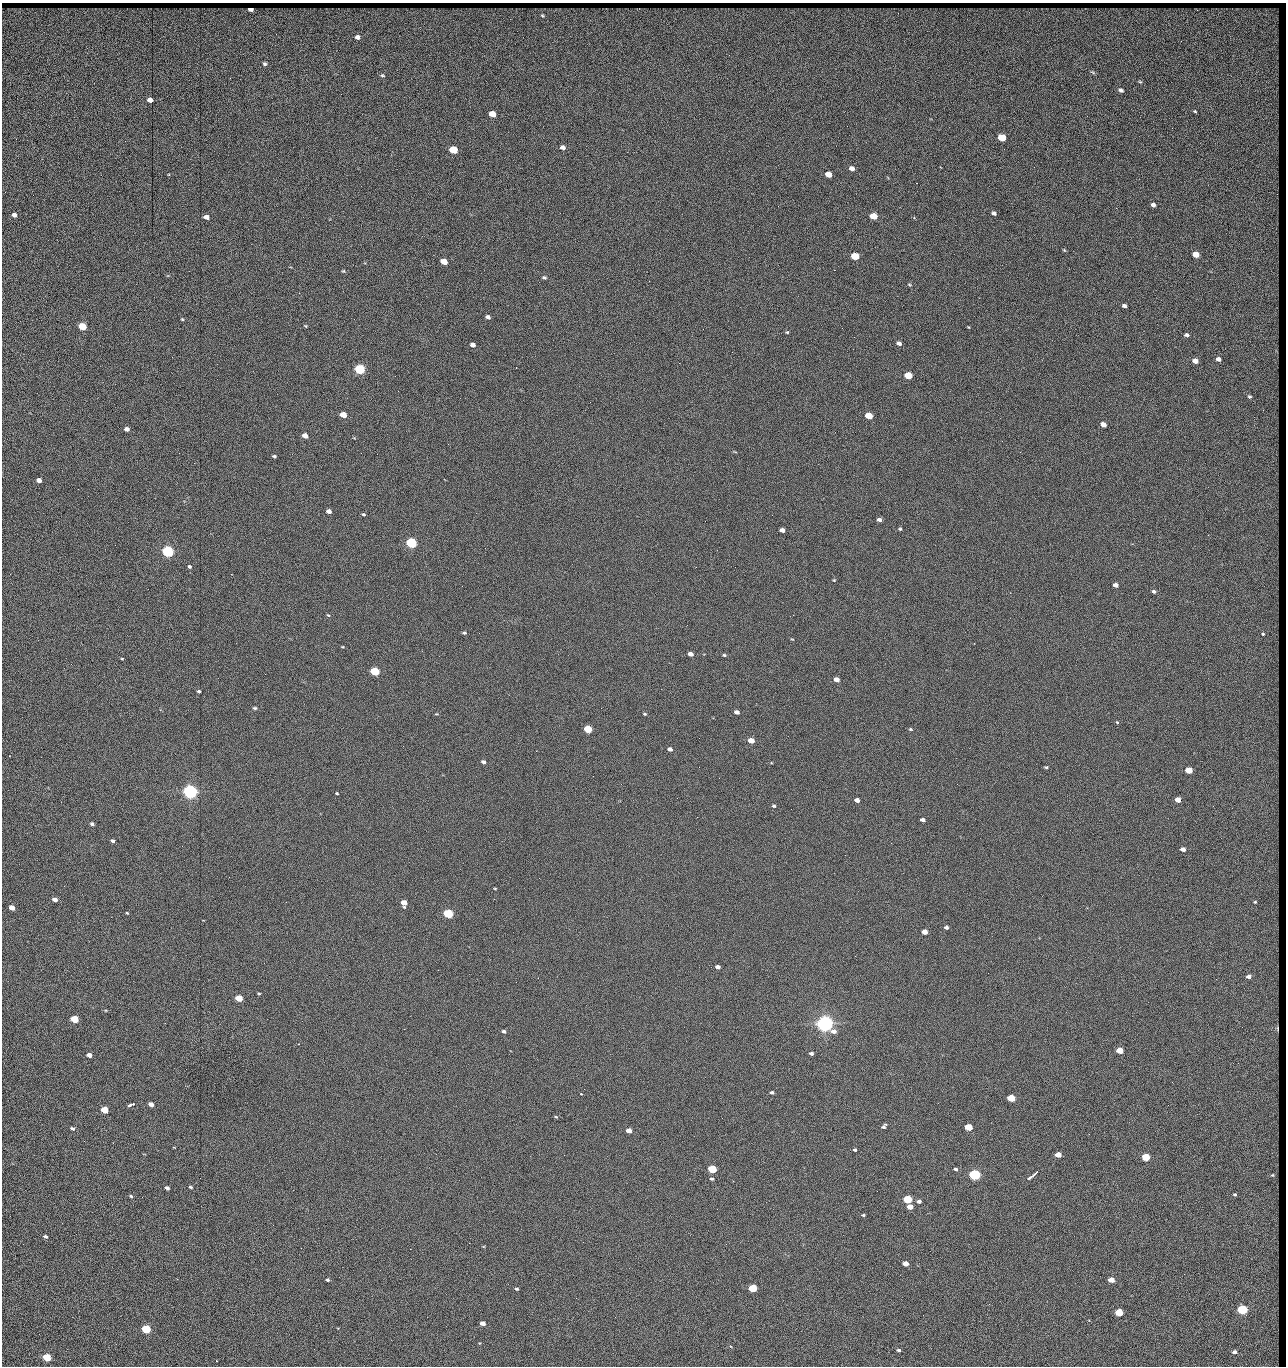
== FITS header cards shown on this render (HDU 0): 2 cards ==
NAXIS1  =                 1284 / length of data axis 1
NAXIS2  =                 1364 / length of data axis 2

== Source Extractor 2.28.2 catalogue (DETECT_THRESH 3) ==
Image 1284 x 1364 px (HDU 0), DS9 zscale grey, 1 PNG px = 1 image px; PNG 1288 x 1368 px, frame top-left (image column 1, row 1364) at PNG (2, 3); no overlay
Background 151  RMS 15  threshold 45.7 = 3 sigma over >= 5 px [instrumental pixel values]
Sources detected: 236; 1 with non-positive FLUX_AUTO (blend fragments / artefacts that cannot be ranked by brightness) is not listed; the other 235 listed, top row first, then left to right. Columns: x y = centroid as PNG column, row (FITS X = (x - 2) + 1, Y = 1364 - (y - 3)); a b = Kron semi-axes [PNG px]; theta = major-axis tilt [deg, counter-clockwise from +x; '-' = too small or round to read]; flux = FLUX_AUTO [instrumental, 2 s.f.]
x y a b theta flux
251 9 5 3 - 2700
542 16 5 4 - 1300
1275 35 24 6 -87 11000
357 37 5 4 - 4900
1181 41 3 2 - 1200
265 64 5 4 - 1900
1276 66 15 4 -86 5600
1093 72 7 3 -31 1300
382 75 5 4 - 1300
1140 82 5 3 - 1100
1121 90 5 3 - 2800
1276 90 14 5 -86 5200
150 100 4 4 - 8200
1195 111 3 2 - 950
492 114 5 4 - 23000
1172 128 2 2 - 1200
1002 138 5 4 - 43000
16 139 2 2 - 470
1275 139 13 4 72 4100
562 147 6 5 - 3800
453 150 5 4 - 53000
1276 153 10 4 -89 2500
1034 167 2 2 - 1900
852 168 5 4 - 6200
828 174 5 4 - 16000
916 183 2 2 - 18000
1153 205 4 4 - 3700
778 206 2 2 - 590
1116 208 3 2 - 1100
994 213 4 4 - 2500
14 215 5 4 - 4800
873 216 5 4 - 28000
206 217 5 4 - 6000
914 218 4 3 - 1100
1277 219 60 4 89 11000
1064 250 5 4 - 1000
1196 254 5 4 - 23000
855 256 5 4 - 41000
444 262 5 4 - 20000
834 270 2 2 - 27000
343 271 5 4 - 1100
544 277 5 4 - 1800
909 285 5 2 - 880
299 293 3 3 - 820
1275 294 6 5 - 2600
1124 306 4 3 - 2800
1275 314 6 4 -89 3100
488 317 5 4 - 3100
182 319 4 3 - 960
82 326 5 4 - 52000
305 326 5 3 - 890
968 327 4 3 - 710
842 328 2 2 - 710
703 329 2 2 - 3400
787 332 4 4 - 1200
1187 335 5 4 - 2300
899 343 5 4 - 3700
473 345 5 4 - 4900
1276 350 17 4 -84 6200
732 352 2 2 - 500
1218 359 4 3 - 3800
1195 361 5 4 - 9400
360 369 5 4 - 160000
908 376 5 4 - 40000
1276 384 13 3 81 2700
1249 397 4 3 - 2800
1276 400 12 5 -61 540
343 415 5 4 - 20000
869 416 5 4 - 33000
1276 419 12 4 -78 3200
1103 425 5 4 - 9900
127 429 5 4 - 4900
305 436 5 4 - 9600
1002 441 2 2 - 3300
1020 452 2 2 - 540
179 453 2 2 - 3100
274 456 4 3 - 1500
1274 459 11 9 -84 4900
1276 476 13 3 87 4400
39 480 4 4 - 5800
78 489 2 2 - 860
1275 498 10 3 -71 3600
329 511 5 4 - 5000
363 514 4 4 - 1400
1276 514 7 4 81 2200
772 515 2 2 - 440
879 520 4 3 - 3600
900 529 4 4 - 1200
782 530 5 4 - 5000
411 543 5 4 - 190000
1276 545 16 3 89 4600
485 548 2 2 - 2600
168 551 5 4 - 320000
1276 558 7 6 - 1600
189 566 4 4 - 1600
735 567 2 2 - 580
834 580 4 3 - 850
1115 585 4 4 - 5400
1276 590 10 3 75 3400
1154 591 5 4 - 2200
328 615 5 3 - 1100
464 633 5 4 - 1500
1263 634 6 5 - 4500
792 639 5 3 - 760
343 647 4 3 - 790
1276 647 15 3 88 4700
690 654 5 4 - 5100
724 655 5 4 - 1300
122 659 4 3 - 850
375 671 5 4 - 90000
836 679 5 4 - 7400
1276 679 15 4 84 3300
199 691 4 3 - 1900
255 708 5 4 - 1500
737 712 4 4 - 4000
436 714 5 3 - 910
644 714 4 3 - 1100
1276 718 19 4 -86 4600
1117 722 4 3 - 890
588 729 5 4 - 52000
910 729 5 4 - 1200
699 738 2 2 - 590
751 740 5 4 - 14000
1276 742 12 3 83 4100
670 749 4 4 - 3500
536 751 2 2 - 3300
483 762 5 4 - 2800
699 767 2 2 - 1500
1046 767 5 4 - 1300
1189 770 5 4 - 27000
1276 776 12 4 88 3400
719 778 2 2 - 2500
190 792 6 5 - 680000
337 793 3 2 - 1100
857 800 4 4 - 5800
1178 800 4 4 - 13000
774 806 5 4 - 1500
923 820 4 3 - 3900
92 824 5 3 - 2200
1277 837 13 3 88 3200
112 841 4 3 - 2200
1183 849 5 4 - 5900
1276 864 6 3 77 1500
1276 887 8 4 -87 2600
495 889 4 3 - 880
55 899 5 4 - 5600
1255 902 6 5 - 1700
404 903 5 5 - 13000
12 908 5 4 - 9900
127 913 4 2 - 800
448 914 5 4 - 120000
1276 926 15 4 87 5000
946 927 4 3 - 2600
924 932 5 4 - 9800
718 967 4 4 - 3700
1276 968 19 4 -87 3800
1249 976 4 4 - 4500
516 982 2 2 - 2000
259 993 4 3 - 980
239 998 5 4 - 34000
74 1019 5 4 - 53000
825 1024 6 5 - 970000
404 1029 2 2 - 5500
1275 1030 31 7 88 12000
504 1031 5 4 - 2200
1120 1051 5 4 - 29000
811 1053 5 4 - 2300
850 1054 2 2 - 1300
89 1055 5 4 - 6500
1238 1063 2 2 - 1700
1275 1071 9 5 68 3500
1172 1082 2 2 - 2700
772 1092 4 3 - 2200
581 1094 3 3 - 1700
1011 1098 5 4 - 47000
131 1104 6 3 24 5200
151 1104 5 4 - 7100
1275 1109 18 6 83 7000
104 1110 5 4 - 31000
556 1117 5 3 - 1000
722 1118 2 2 - 830
884 1126 7 4 51 2500
968 1127 5 4 - 44000
72 1128 5 4 - 2000
629 1131 5 4 - 8600
84 1141 2 2 - 2500
855 1150 3 3 - 1600
564 1155 2 2 - 970
1058 1155 5 4 - 16000
1146 1157 5 4 - 58000
1080 1165 2 2 - 870
712 1169 5 4 - 78000
955 1169 5 3 - 2100
1036 1172 4 2 - 1500
1274 1173 20 7 82 9400
975 1175 5 4 - 270000
1030 1177 9 3 34 3100
712 1179 4 4 - 1600
190 1187 5 3 - 1300
167 1188 4 3 - 2800
1235 1195 3 2 - 820
131 1196 5 3 - 1400
907 1199 5 4 - 84000
919 1201 4 4 - 3600
910 1207 5 4 - 9900
863 1215 4 3 - 1300
1275 1219 9 6 89 3400
273 1225 2 2 - 2100
45 1236 4 3 - 2200
1274 1237 12 6 79 6400
469 1243 2 2 - 8800
301 1248 2 2 - 1800
410 1249 2 2 - 5400
1276 1262 7 3 -82 2300
905 1264 5 4 - 9000
327 1280 4 3 - 1500
1111 1280 5 4 - 14000
1277 1281 9 3 82 2200
752 1288 5 4 - 80000
516 1289 5 3 - 1600
1275 1292 7 4 62 2700
576 1298 2 2 - 520
989 1304 2 2 - 2900
1275 1309 6 5 - 2400
1242 1310 5 4 - 190000
1119 1312 5 4 - 46000
615 1317 3 2 - 830
483 1323 4 4 - 7700
1275 1325 10 5 81 4000
146 1329 5 4 - 100000
1276 1345 17 5 87 4600
314 1349 2 2 - 1400
898 1350 4 3 - 1900
1234 1352 4 3 - 2800
47 1357 5 4 - 54000
At the frame edge (FLAGS 8, measured only in part): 1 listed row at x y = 1276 1345
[1 non-positive-flux detection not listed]

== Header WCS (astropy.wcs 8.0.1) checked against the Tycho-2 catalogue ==
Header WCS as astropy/WCSLIB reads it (CRVAL/CRPIX/CD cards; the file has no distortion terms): RA---TAN/DEC--TAN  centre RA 15:41:43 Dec +51:58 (235.43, +51.97 deg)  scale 1.26 arcsec/px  FOV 26.9' x 28.5'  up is +92 deg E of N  parity flipped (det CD > 0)
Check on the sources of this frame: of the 60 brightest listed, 11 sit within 2.0 arcsec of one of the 16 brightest Tycho-2 stars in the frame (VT <= 12.38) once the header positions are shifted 0.59 arcsec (0.43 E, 0.40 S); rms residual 1.04 arcsec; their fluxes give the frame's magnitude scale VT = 24.55 - 2.5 log10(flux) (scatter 0.17 mag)
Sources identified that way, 11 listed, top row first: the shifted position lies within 2.0 arcsec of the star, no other Tycho-2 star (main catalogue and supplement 1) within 4.0 arcsec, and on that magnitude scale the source's flux lands within +1.5 / -3 mag of the star's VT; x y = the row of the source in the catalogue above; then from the Tycho-2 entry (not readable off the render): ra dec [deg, ICRS J2000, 3 dp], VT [Tycho-2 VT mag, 2 dp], TYC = Tycho-2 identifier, HIP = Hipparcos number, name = IAU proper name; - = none
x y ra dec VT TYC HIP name
360 369 235.614 +52.064 11.61 3489-1132-1 - -
411 543 235.514 +52.049 11.19 3489-1407-1 - -
168 551 235.515 +52.133 11.12 3489-1380-1 - -
190 792 235.378 +52.130 9.31 3489-1322-1 76850 -
448 914 235.303 +52.042 11.52 3489-958-1 - -
825 1024 235.232 +51.912 9.59 3489-824-1 - -
975 1175 235.143 +51.862 10.97 3489-1016-1 - -
907 1199 235.131 +51.886 12.29 3489-908-1 - -
752 1288 235.084 +51.941 11.45 3489-1346-1 - -
1242 1310 235.062 +51.771 11.53 3489-1453-1 - -
146 1329 235.075 +52.152 11.74 3489-912-1 - -